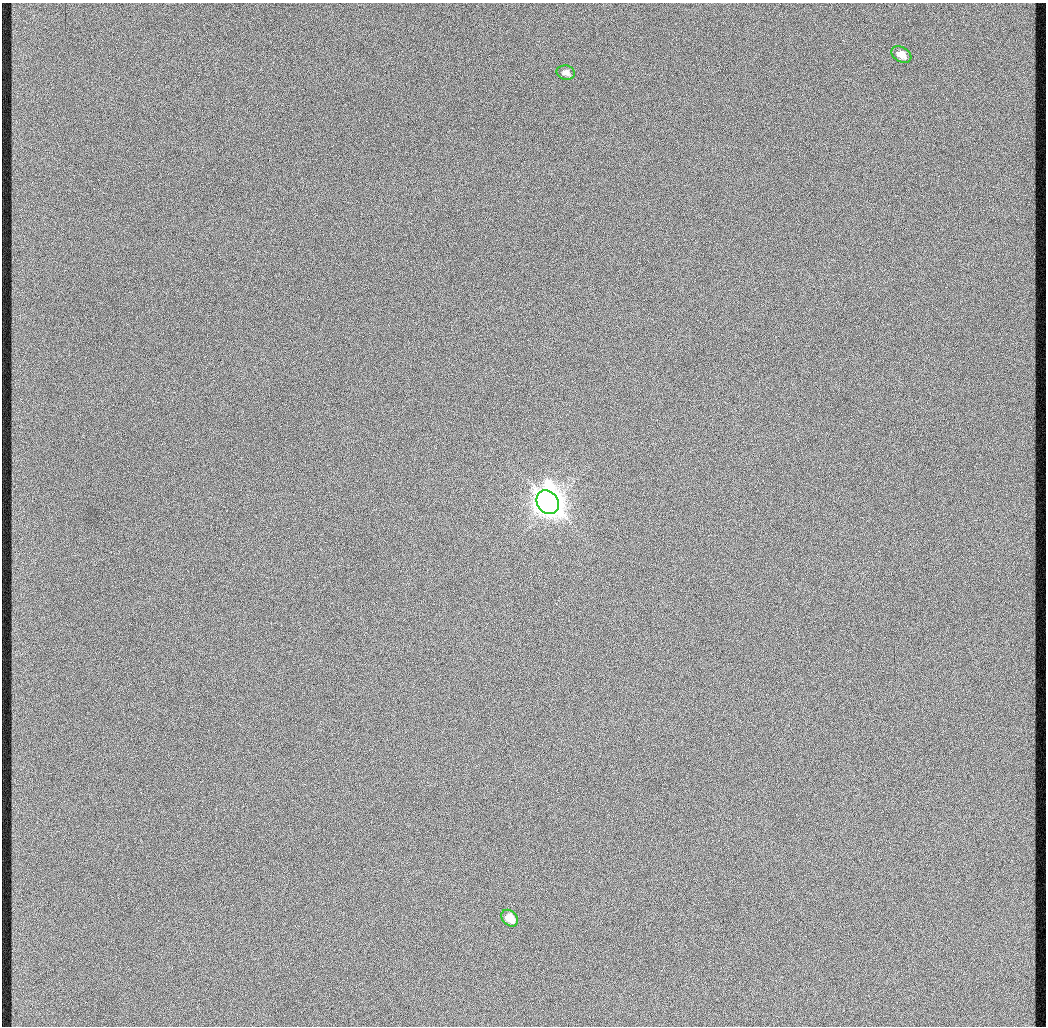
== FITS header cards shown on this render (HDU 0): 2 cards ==
NAXIS1  =                 1044 / length of data axis 1
NAXIS2  =                 1024 / length of data axis 2

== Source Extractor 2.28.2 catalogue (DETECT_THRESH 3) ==
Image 1044 x 1024 px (HDU 0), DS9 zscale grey, 1 PNG px = 1 image px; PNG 1048 x 1028 px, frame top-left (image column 1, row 1024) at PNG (2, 3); each listed source drawn as its Kron ellipse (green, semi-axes under 4 px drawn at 4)
Background 337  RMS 9.4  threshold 28.2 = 3 sigma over >= 5 px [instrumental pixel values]
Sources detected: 4; all 4 listed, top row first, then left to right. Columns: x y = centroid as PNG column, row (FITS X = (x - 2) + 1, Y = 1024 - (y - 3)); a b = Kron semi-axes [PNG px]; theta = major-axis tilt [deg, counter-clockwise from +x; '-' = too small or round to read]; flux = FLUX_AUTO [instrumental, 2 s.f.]
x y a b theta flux
901 55 11 7 -30 5.7e+03
566 73 9 7 -13 3.0e+03
548 502 13 10 -51 1.2e+06
510 918 9 7 -45 8.2e+03